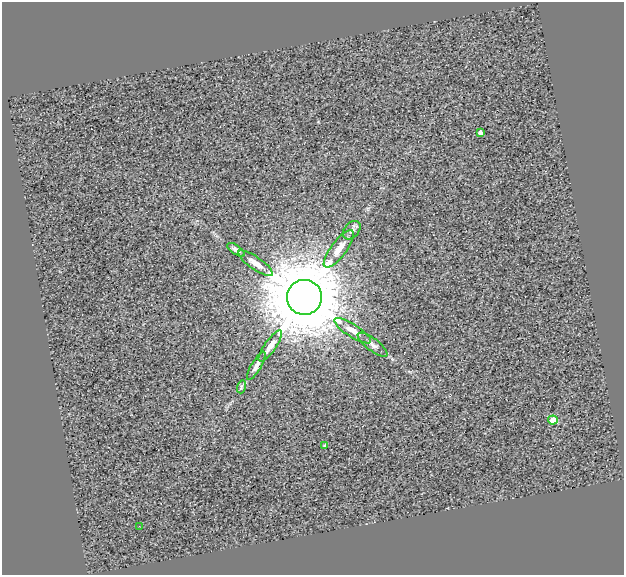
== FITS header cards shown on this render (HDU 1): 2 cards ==
NAXIS1  =                  622
NAXIS2  =                  573

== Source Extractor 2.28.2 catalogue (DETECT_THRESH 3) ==
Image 622 x 573 px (HDU 1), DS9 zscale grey, 1 PNG px = 1 image px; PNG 626 x 577 px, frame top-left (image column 1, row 573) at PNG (2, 2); each listed source drawn as its Kron ellipse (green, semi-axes under 4 px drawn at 4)
Background 0.462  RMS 2.7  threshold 8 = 3 sigma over >= 5 px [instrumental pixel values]
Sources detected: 14; all 14 listed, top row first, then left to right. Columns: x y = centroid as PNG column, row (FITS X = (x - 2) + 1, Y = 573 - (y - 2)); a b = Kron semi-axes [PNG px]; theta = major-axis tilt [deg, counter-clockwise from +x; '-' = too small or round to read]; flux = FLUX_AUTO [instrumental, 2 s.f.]
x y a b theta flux
480 133 4 3 - 5.8e+02
352 230 10 7 51 6.5e+02
339 249 23 7 53 2.1e+03
236 250 10 4 -34 5.6e+02
256 263 20 6 -34 1.6e+03
304 297 17 17 - 2.1e+06
353 331 21 6 -33 1.8e+03
373 345 18 6 -38 8.8e+02
270 346 18 6 55 1.6e+03
256 366 16 5 59 8.0e+02
241 387 6 4 73 3.0e+02
553 420 5 4 - 4.5e+03
325 446 3 3 - 3.3e+02
139 526 2 2 - 9.7e+01